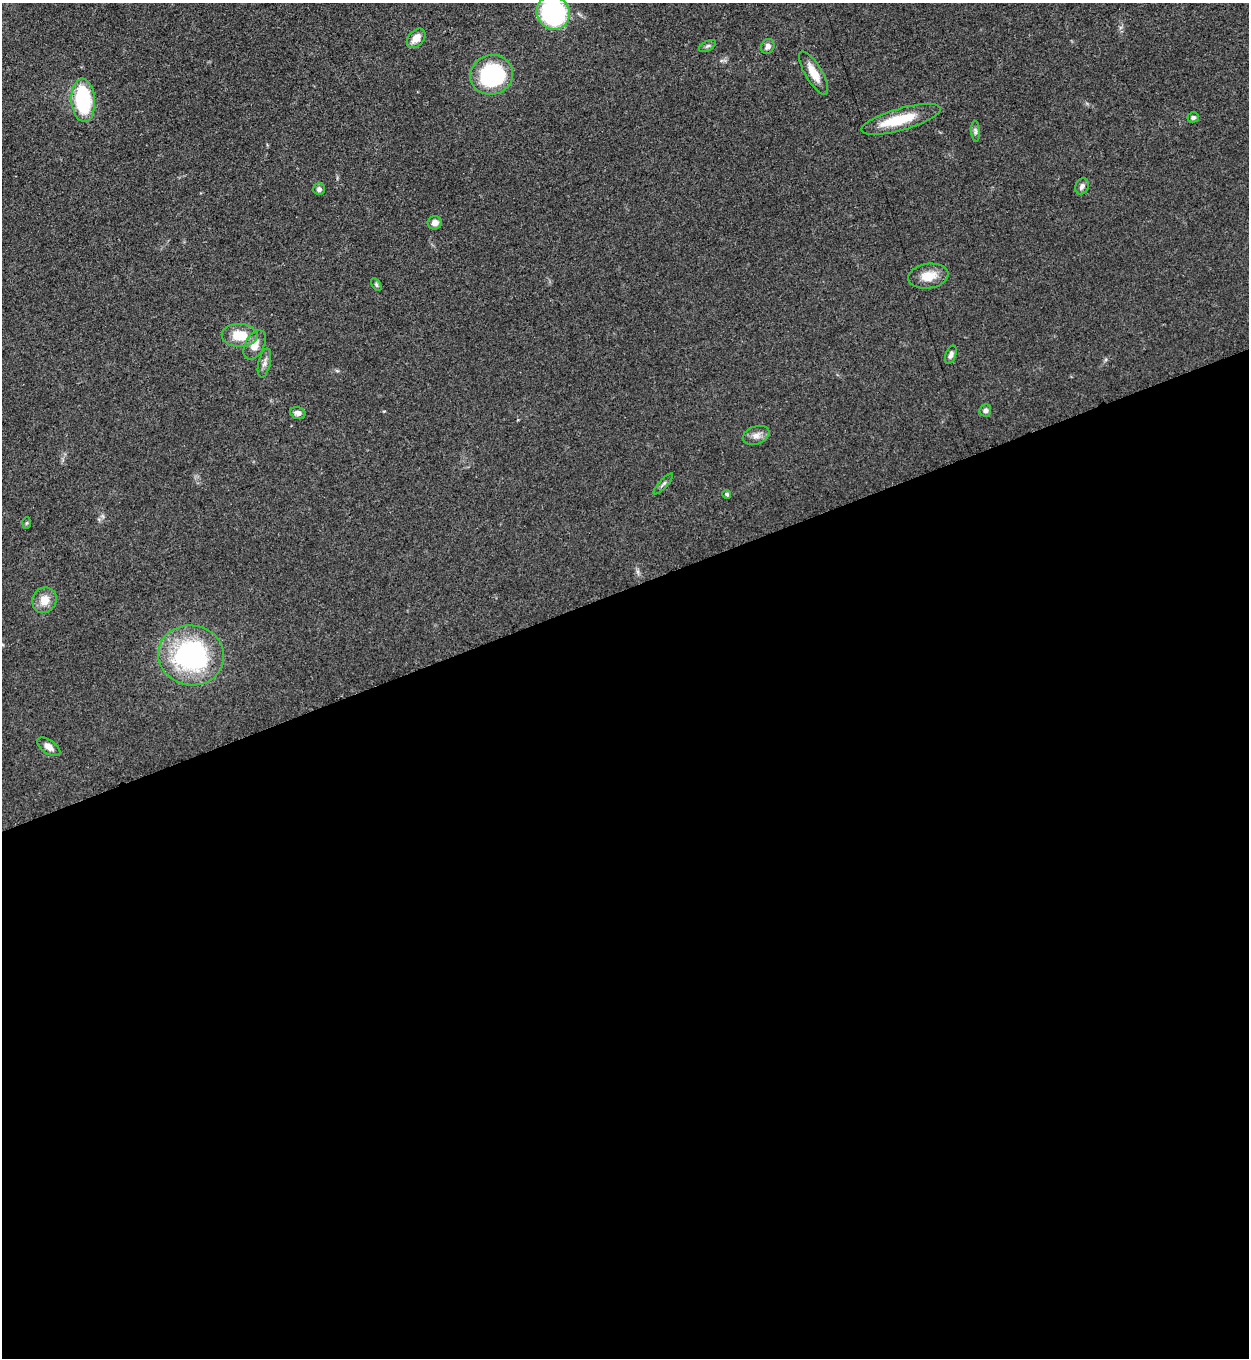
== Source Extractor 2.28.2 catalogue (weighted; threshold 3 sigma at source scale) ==
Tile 15 of 4 x 4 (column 3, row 4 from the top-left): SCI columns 2778-4024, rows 10-1365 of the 5428 x 5440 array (HDU 1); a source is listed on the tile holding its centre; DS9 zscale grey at full resolution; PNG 1251 x 1360 px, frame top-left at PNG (2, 3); each listed source drawn as its Kron ellipse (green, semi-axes under 4 px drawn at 4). Shown black and unused: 57% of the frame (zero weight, under 3 of 5 exposures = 1% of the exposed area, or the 3 px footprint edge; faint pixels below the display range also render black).
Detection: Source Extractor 2.28.2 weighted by HDU 2 'WHT'; one run over the whole footprint, this tile lists its part. Background 0.0619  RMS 0.0057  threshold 0.0258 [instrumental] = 3 sigma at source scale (4.5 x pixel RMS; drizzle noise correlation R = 1.50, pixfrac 1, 0.05/0.05 arcsec/px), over >= 5 px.
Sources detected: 29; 1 inside a brighter listed object's ellipse — not listed separately; the other 28 listed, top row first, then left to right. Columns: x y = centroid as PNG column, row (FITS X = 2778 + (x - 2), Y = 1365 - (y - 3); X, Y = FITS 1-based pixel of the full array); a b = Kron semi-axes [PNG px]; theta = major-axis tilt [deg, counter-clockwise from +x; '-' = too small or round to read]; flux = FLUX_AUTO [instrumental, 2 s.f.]
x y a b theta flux
553 13 17 16 - 72
416 38 11 7 47 6.2
707 46 9 5 27 1.3
768 46 8 6 58 2.6
814 73 24 8 -59 8.4
492 75 21 19 20 57
83 100 22 12 -86 47
1193 117 6 5 - 1.4
901 119 41 11 16 19
975 131 10 4 -85 1.4
1082 186 8 6 66 2.1
319 189 6 5 - 1.8
435 223 7 6 - 3.4
928 276 20 12 9 8.8
376 284 7 4 -59 0.86
240 335 18 11 -2 13
255 345 16 9 62 5.9
951 355 9 5 70 1.9
264 363 15 6 77 2.5
985 410 6 5 - 1.5
298 413 8 5 -16 2.6
756 435 14 9 19 3.8
663 484 14 4 48 1.5
727 494 4 4 - 1.2
26 523 6 4 87 0.7
44 600 13 11 58 7.1
191 655 33 30 -10 96
49 747 13 6 -35 3.5
Isophote crosses this tile's border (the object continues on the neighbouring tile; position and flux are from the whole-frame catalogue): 1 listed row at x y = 553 13